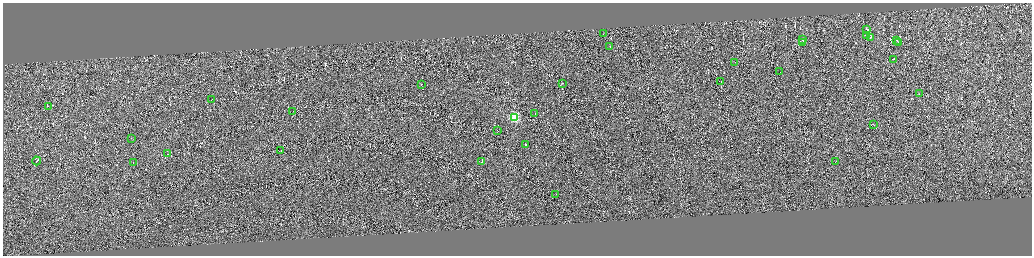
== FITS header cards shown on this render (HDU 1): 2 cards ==
NAXIS1  =                 4117
NAXIS2  =                 1014

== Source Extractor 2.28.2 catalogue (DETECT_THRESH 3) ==
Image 4117 x 1014 px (HDU 1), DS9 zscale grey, zoomed out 1/4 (1 PNG px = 4 x 4 image px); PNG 1034 x 258 px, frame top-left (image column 4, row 1011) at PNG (3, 3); each listed source drawn as its Kron ellipse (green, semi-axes under 4 px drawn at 4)
Background 0.0839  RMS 2.9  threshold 8.76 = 3 sigma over >= 5 px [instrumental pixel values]
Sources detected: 870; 838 cannot appear on this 1/4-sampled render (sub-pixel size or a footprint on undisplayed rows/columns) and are neither listed nor drawn; the other 32 listed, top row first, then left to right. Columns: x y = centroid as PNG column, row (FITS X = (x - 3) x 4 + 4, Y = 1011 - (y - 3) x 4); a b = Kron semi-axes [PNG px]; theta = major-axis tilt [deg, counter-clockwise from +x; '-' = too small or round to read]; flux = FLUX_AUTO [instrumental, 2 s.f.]
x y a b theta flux
866 29 2 1 - 17000
603 34 2 1 - 9200
866 35 2 1 - 8600
870 37 2 1 - 14000
802 40 2 1 - 31000
896 41 2 1 - 9800
803 42 2 1 - 20000
898 42 2 1 - 7100
609 46 2 1 - 8600
893 59 2 1 - 7500
735 62 2 1 - 4100
780 72 2 1 - 6800
721 81 2 1 - 9000
562 83 2 1 - 6900
421 84 2 1 - 10000
919 94 2 1 - 6100
211 99 2 1 - 9900
48 106 2 1 - 5100
292 111 2 1 - 2300
535 113 2 1 - 23000
514 117 2 2 - 110000
873 124 2 1 - 9400
497 130 3 1 - 7500
131 138 2 1 - 5000
525 144 2 1 - 14000
280 150 2 1 - 13000
167 154 2 1 - 15000
36 161 4 1 - 24000
481 161 3 1 - 14000
835 161 3 1 - 11000
133 162 2 1 - 5000
555 194 2 1 - 4700
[838 sub-pixel or undisplayed-footprint detections neither listed nor drawn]